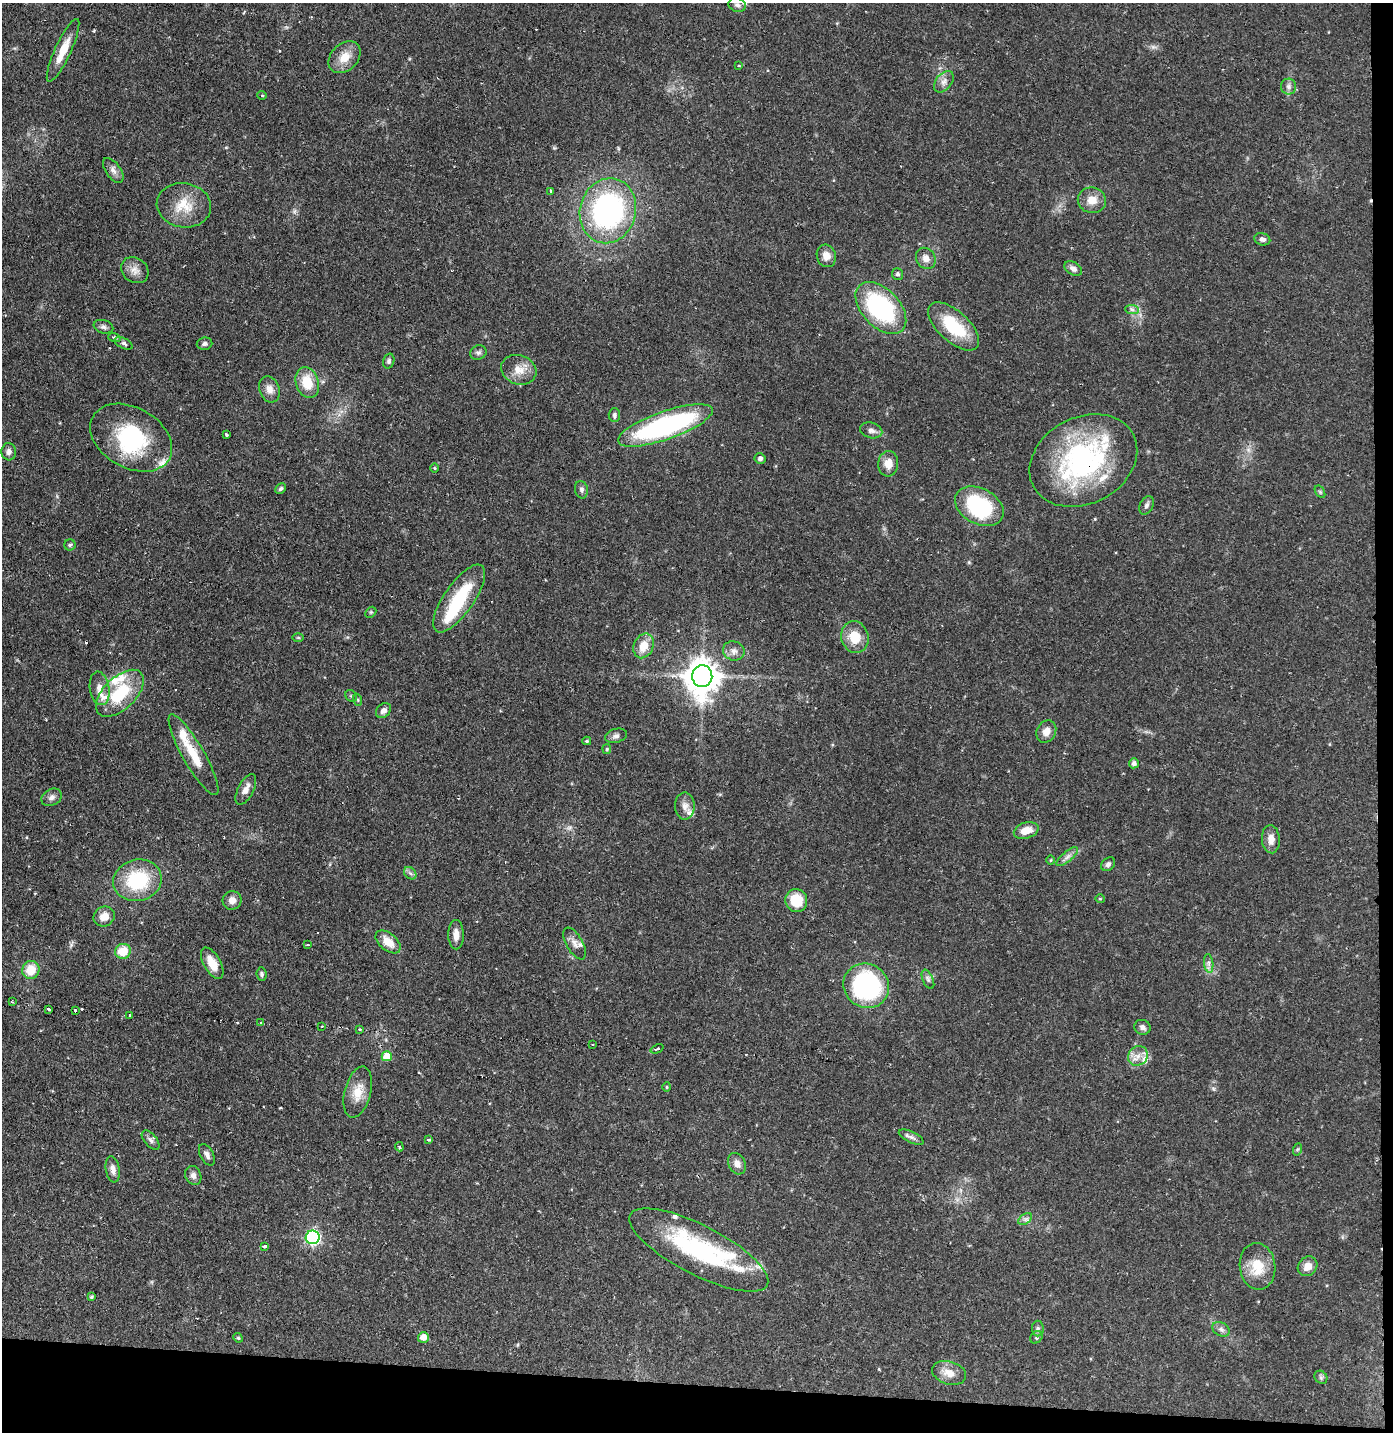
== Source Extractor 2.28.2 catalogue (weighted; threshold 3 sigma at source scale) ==
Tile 9 of 3 x 3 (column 3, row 3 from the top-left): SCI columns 2858-4248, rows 1-1430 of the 4325 x 4291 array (HDU 1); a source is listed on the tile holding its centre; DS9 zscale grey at full resolution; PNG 1395 x 1434 px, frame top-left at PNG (2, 3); each listed source drawn as its Kron ellipse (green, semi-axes under 4 px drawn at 4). Shown black and unused: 5% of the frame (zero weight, under 2 of 3 exposures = <1% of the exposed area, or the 3 px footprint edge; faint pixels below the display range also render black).
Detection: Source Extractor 2.28.2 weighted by HDU 2 'WHT'; one run over the whole footprint, this tile lists its part. Background 0.13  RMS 0.0054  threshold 0.0245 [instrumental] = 3 sigma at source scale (4.5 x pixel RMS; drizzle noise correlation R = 1.50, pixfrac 1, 0.05/0.05 arcsec/px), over >= 5 px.
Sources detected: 148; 3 inside a brighter object's white glare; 7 cosmic-ray / hot-pixel residue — neither listed nor drawn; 12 inside a brighter listed object's ellipse — not listed separately; the other 126 listed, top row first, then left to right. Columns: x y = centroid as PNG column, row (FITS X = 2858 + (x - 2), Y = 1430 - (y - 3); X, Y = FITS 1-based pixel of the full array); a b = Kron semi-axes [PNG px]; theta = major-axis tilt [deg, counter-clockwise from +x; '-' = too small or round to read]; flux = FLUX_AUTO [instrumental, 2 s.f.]
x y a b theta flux
737 5 9 6 -20 1.8
63 50 34 8 65 10
344 57 18 13 44 8.3
739 66 3 3 - 1.3
944 82 12 7 51 3.1
1288 86 8 7 - 1.9
262 95 4 3 - 0.51
113 170 14 7 -54 2.7
551 191 3 3 - 1.1
1092 200 14 13 - 6.7
184 205 27 22 -9 15
608 211 33 28 75 120
1262 239 8 6 -16 1.8
826 256 11 9 -74 4.6
926 258 11 9 -54 3.5
1073 269 9 6 -32 2.3
135 270 14 12 -36 4.4
898 274 6 5 - 1.1
881 308 31 19 -46 69
1132 310 7 4 -2 1.3
954 326 31 15 -42 26
103 327 10 6 -17 1.7
114 337 6 4 -18 0.81
124 343 10 5 -25 1.3
205 344 8 6 12 1.4
478 352 8 7 - 1.5
389 361 7 5 73 1.3
519 370 18 14 -19 7.6
307 383 16 11 -72 13
269 389 13 10 -72 4.2
614 415 7 5 88 1.4
665 425 50 14 19 100
871 430 11 7 -15 2.7
226 434 3 3 - 1.1
131 438 44 30 -30 50
9 452 8 7 - 2.3
760 459 5 5 - 1.7
1083 460 56 43 28 98
888 464 12 10 87 5.6
435 468 4 3 - 0.5
281 489 6 4 43 1.1
581 490 9 6 -78 1.5
1320 492 7 4 -56 0.92
1146 505 10 6 65 1.7
979 506 26 18 -28 48
70 545 5 5 - 1.1
459 598 40 15 55 32
371 612 6 4 45 0.73
298 637 6 4 -1 0.6
855 637 16 13 -76 12
644 646 13 9 66 8.2
734 651 11 9 -18 3.2
702 676 11 10 - 1100
100 688 17 9 -81 5.2
120 693 29 16 44 28
351 696 6 5 - 0.92
358 700 6 4 -71 0.78
383 711 8 6 42 2.3
1046 731 12 9 61 4.3
616 736 11 7 15 2
587 741 4 4 - 0.71
607 749 5 4 - 0.62
194 755 46 11 -60 15
1134 763 5 5 - 1.5
246 789 16 7 62 4
52 797 11 8 27 2.4
685 806 13 10 -89 4
1026 830 13 8 18 7.1
1271 839 14 9 -85 5
1067 857 13 5 40 2.5
1051 860 4 3 - 0.45
1108 864 8 6 42 1.6
410 873 7 5 -44 1.5
137 880 24 20 14 35
1100 899 4 4 - 0.57
232 900 9 9 - 4.1
796 900 11 11 - 14
104 916 11 9 34 5.5
456 935 15 7 -89 4.6
388 942 14 8 -40 7.5
575 943 17 8 -60 3.7
308 945 3 3 - 1.3
123 951 8 7 - 12
212 963 17 8 -61 8.1
1209 963 9 4 -82 1.8
31 970 9 8 - 11
262 974 7 5 -85 1.2
928 979 10 5 -65 1.6
866 986 23 21 -35 86
12 1002 3 2 - 0.55
49 1009 3 3 - 2.5
75 1010 3 2 - 1
129 1015 3 2 - 0.59
261 1023 3 2 - 0.56
322 1026 3 2 - 0.79
1142 1027 8 7 - 1.9
360 1029 3 3 - 0.88
592 1044 3 2 - 0.55
657 1049 7 3 22 1.1
387 1056 5 5 - 12
1138 1056 10 9 - 4.4
667 1087 4 4 - 0.62
358 1092 26 13 75 9.4
911 1137 13 5 -25 2
151 1140 11 6 -49 1.9
429 1140 3 3 - 0.81
399 1147 5 3 - 0.79
1298 1149 6 4 70 0.77
207 1155 12 6 -62 2.1
737 1164 11 8 -62 3.6
113 1169 13 7 -81 3
193 1175 10 7 -65 2.4
1025 1219 7 5 34 1.5
313 1237 7 7 - 120
264 1246 4 3 - 2.4
699 1250 77 25 -27 72
1257 1266 23 18 -83 15
1308 1266 10 9 - 4.7
92 1297 4 3 - 0.72
1038 1329 8 6 89 1.5
1221 1329 9 6 -29 1.9
423 1337 5 5 - 5.4
1036 1337 7 5 49 1.1
238 1338 5 4 - 0.63
949 1373 17 11 -17 6.1
1321 1377 7 6 - 1.1
Overlapping masked pixels (flux is a lower limit): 1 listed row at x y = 1083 460